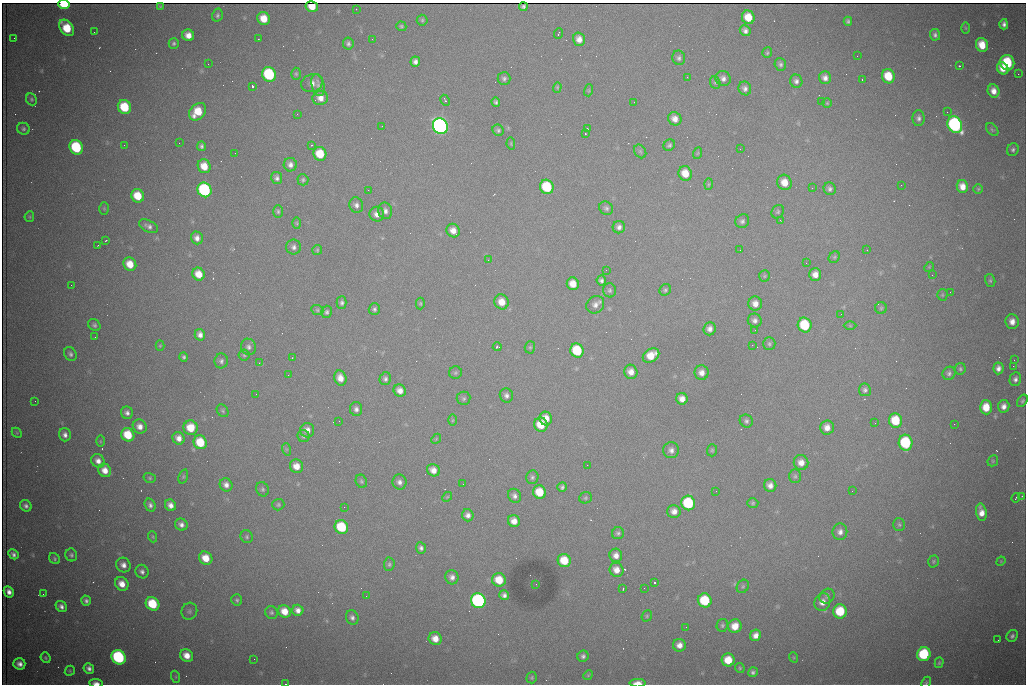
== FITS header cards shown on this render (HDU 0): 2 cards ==
NAXIS1  =                 1024 /fastest changing axis
NAXIS2  =                  682 /next to fastest changing axis

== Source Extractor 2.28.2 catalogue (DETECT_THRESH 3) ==
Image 1024 x 682 px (HDU 0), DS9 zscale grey, 1 PNG px = 1 image px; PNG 1028 x 686 px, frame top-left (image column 1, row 682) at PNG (2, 3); each listed source drawn as its Kron ellipse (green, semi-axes under 4 px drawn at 4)
Background 3000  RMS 34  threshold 103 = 3 sigma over >= 5 px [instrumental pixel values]
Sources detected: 337; all 337 listed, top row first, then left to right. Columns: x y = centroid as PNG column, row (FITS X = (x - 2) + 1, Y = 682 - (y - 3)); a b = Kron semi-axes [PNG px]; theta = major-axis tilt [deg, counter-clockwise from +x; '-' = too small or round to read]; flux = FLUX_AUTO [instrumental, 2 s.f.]
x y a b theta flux
64 4 6 4 -1 1.1e+05
161 6 3 3 - 2.9e+03
312 6 6 5 - 3.0e+04
523 7 4 4 - 3.5e+03
356 9 2 2 - 1.5e+03
217 15 6 5 - 5.0e+03
748 17 7 6 - 4.3e+04
264 18 7 6 - 3.8e+04
422 20 5 5 - 3.9e+03
848 21 4 4 - 4.8e+03
1004 24 5 4 - 8.5e+03
401 26 5 4 - 3.6e+03
67 28 9 6 -51 7.3e+04
966 28 6 4 -88 2.8e+03
745 31 6 5 - 9.2e+03
94 32 2 2 - 1.1e+03
558 34 5 2 - 3.4e+03
188 35 6 5 - 2.0e+04
935 35 6 5 - 6.9e+03
14 38 2 2 - 1.3e+03
258 39 2 2 - 1.3e+03
372 39 2 2 - 1.1e+03
579 39 7 6 - 1.7e+04
174 43 5 5 - 4.9e+03
348 44 6 5 - 5.7e+03
982 45 7 6 - 4.3e+04
767 53 5 5 - 3.6e+03
857 56 3 2 - 2.0e+03
679 58 7 6 - 6.7e+03
415 62 5 5 - 9.1e+03
1007 63 8 7 - 1.3e+05
208 64 3 2 - 3.0e+03
780 64 6 5 - 6.0e+03
959 66 3 3 - 3.7e+03
1003 68 6 5 - 2.5e+04
269 74 7 6 - 2.2e+05
296 74 6 5 - 3.9e+03
1018 74 2 2 - 1.4e+04
888 76 7 6 - 6.2e+04
687 77 2 2 - 1.8e+03
504 78 6 6 - 6.8e+03
723 78 8 7 - 1.1e+04
825 78 6 6 - 1.3e+04
862 79 3 2 - 5.6e+03
796 81 6 6 - 8.3e+03
312 83 11 8 20 1.6e+04
715 83 6 5 - 4.0e+03
318 85 11 6 -76 8.1e+03
252 86 3 3 - 1.0e+05
557 87 5 4 - 2.9e+03
745 88 7 6 - 8.8e+03
589 90 6 4 73 2.8e+03
993 91 7 5 -65 1.8e+04
320 98 8 7 - 1.9e+04
31 99 6 5 - 4.2e+03
445 100 6 3 -63 3.0e+03
821 101 2 2 - 1.2e+03
496 102 4 4 - 4.9e+03
634 102 2 2 - 1.1e+03
827 103 5 5 - 2.9e+03
124 107 7 6 - 9.1e+04
197 112 10 7 47 5.9e+04
947 112 2 2 - 3.1e+03
297 114 3 2 - 2.7e+03
919 118 8 6 -90 7.6e+03
675 119 7 6 - 1.8e+04
955 125 8 7 - 5.4e+05
382 126 2 2 - 1.6e+03
440 126 8 7 - 1.2e+06
23 129 6 6 - 5.6e+03
587 129 2 2 - 4.4e+03
498 130 6 5 - 5.2e+03
992 130 7 5 -48 4.3e+03
585 134 2 2 - 2.0e+03
179 143 2 2 - 3.8e+03
511 144 6 4 -80 2.7e+03
124 145 3 2 - 2.0e+03
311 145 3 2 - 2.6e+03
669 145 6 5 - 5.0e+03
201 146 5 4 - 5.6e+03
76 147 7 6 - 1.7e+05
740 149 2 2 - 2.8e+03
1013 150 6 5 - 6.0e+03
640 151 7 5 -56 4.4e+03
235 153 2 2 - 1.2e+03
698 153 6 3 70 2.6e+03
320 154 7 6 - 6.1e+04
290 165 7 6 - 1.1e+04
204 166 7 6 - 3.7e+04
685 173 7 6 - 3.7e+04
277 178 6 5 - 7.3e+03
303 180 6 5 - 4.5e+03
784 182 8 7 - 3.1e+04
708 184 6 4 88 3.0e+03
901 185 3 2 - 1.7e+03
962 186 6 5 - 2.3e+04
547 187 7 6 - 1.2e+05
812 188 2 2 - 3.3e+03
830 189 6 5 - 7.0e+03
978 189 5 5 - 3.1e+03
204 190 7 7 - 3.4e+05
368 190 2 2 - 8.5e+03
138 196 7 6 - 5.4e+04
356 205 8 6 -69 9.7e+03
104 208 6 5 - 3.5e+03
606 208 7 6 - 6.0e+03
278 211 6 5 - 4.5e+03
385 211 8 7 - 1.1e+04
778 212 7 6 - 4.4e+03
377 214 7 7 - 1.6e+04
29 217 5 4 - 2.9e+03
780 220 3 2 - 2.4e+03
742 221 7 6 - 7.0e+03
297 223 6 4 -88 2.7e+03
148 226 10 6 -27 9.2e+03
619 227 6 6 - 9.4e+03
453 231 7 6 - 1.8e+04
197 238 6 6 - 1.3e+04
106 240 3 2 - 1.8e+03
98 245 3 2 - 1.4e+03
294 247 7 7 - 8.7e+03
317 250 5 5 - 3.2e+03
740 250 2 2 - 1.2e+03
867 250 2 2 - 1.1e+03
834 257 6 5 - 3.6e+03
488 260 3 3 - 2.5e+03
806 263 2 2 - 1.2e+03
130 264 7 6 - 3.7e+04
929 267 5 4 - 2.5e+03
606 270 2 2 - 1.1e+03
199 274 6 6 - 3.4e+04
815 274 6 6 - 1.8e+04
932 275 2 2 - 1.1e+03
764 276 6 5 - 3.4e+03
601 280 5 4 - 6.6e+03
990 280 6 5 - 4.1e+03
573 284 6 6 - 2.9e+04
71 285 2 2 - 6.9e+03
610 290 7 6 - 5.4e+03
665 290 6 5 - 4.3e+03
950 292 2 2 - 1.0e+03
942 295 5 5 - 3.1e+03
502 302 7 7 - 3.0e+04
342 303 6 5 - 6.0e+03
420 303 6 4 -90 3.3e+03
755 304 7 6 - 1.8e+04
595 305 9 8 - 1.4e+04
881 308 6 6 - 5.2e+03
374 309 6 5 - 5.5e+03
317 310 6 5 - 3.8e+03
327 312 6 5 - 5.7e+03
841 314 2 2 - 2.5e+03
755 320 7 6 - 9.1e+03
1012 322 7 6 - 1.8e+04
94 325 7 5 -47 5.3e+03
805 325 7 7 - 1.2e+05
850 326 6 4 -1 3.0e+03
710 329 6 6 - 1.2e+04
755 330 2 2 - 1.6e+03
200 335 6 5 - 1.2e+04
95 337 2 2 - 1.1e+03
769 344 6 6 - 5.0e+03
752 345 2 2 - 4.5e+03
160 346 5 4 - 2.7e+03
249 347 8 7 - 8.3e+03
497 347 4 3 - 5.6e+03
530 347 6 5 - 3.9e+03
577 350 7 6 - 1.1e+05
70 354 7 6 - 6.9e+03
244 355 5 5 - 3.9e+03
651 355 9 6 33 4.1e+04
184 357 4 4 - 4.9e+03
292 358 2 2 - 1.4e+03
1014 360 3 2 - 2.5e+03
221 361 7 6 - 7.6e+03
259 363 3 3 - 2.8e+03
1013 366 2 2 - 1.7e+04
998 368 6 5 - 1.1e+04
960 369 6 5 - 4.2e+03
631 372 7 6 - 1.8e+04
455 373 6 6 - 4.2e+03
701 373 7 7 - 1.5e+04
949 373 7 6 - 6.9e+03
288 375 2 2 - 1.7e+03
340 378 8 6 -72 2.2e+04
385 379 6 5 - 6.5e+03
1015 379 7 5 78 8.4e+03
865 390 6 6 - 6.4e+03
400 391 6 5 - 1.6e+04
256 394 3 2 - 1.8e+03
506 395 7 6 - 8.8e+03
464 398 7 7 - 5.4e+03
682 399 6 5 - 1.7e+04
35 401 3 2 - 1.6e+03
1022 401 7 4 58 4.3e+03
1004 406 6 5 - 1.3e+04
986 407 7 6 - 4.4e+04
356 409 7 6 - 8.6e+03
223 411 7 5 -54 3.9e+03
127 413 6 6 - 8.6e+03
546 418 7 6 - 2.7e+04
452 420 6 4 89 2.7e+03
895 420 7 6 - 7.7e+04
339 421 2 2 - 1.2e+03
746 421 7 6 - 6.1e+03
875 423 3 2 - 1.9e+03
954 424 2 2 - 9.5e+03
541 425 7 6 - 5.0e+04
140 427 7 6 - 1.6e+04
827 427 7 7 - 1.8e+04
191 428 7 7 - 5.0e+04
307 430 7 7 - 1.7e+04
17 433 6 4 -46 3.0e+03
65 435 6 5 - 1.1e+04
128 435 7 6 - 6.5e+04
304 436 6 6 - 5.4e+03
179 438 6 6 - 1.6e+04
436 439 6 4 47 2.5e+03
100 441 6 4 -90 3.0e+03
200 442 7 6 - 6.7e+04
906 443 8 7 - 1.8e+05
286 449 6 4 -71 3.2e+03
671 450 8 8 - 1.2e+04
712 450 6 5 - 3.7e+03
98 461 7 6 - 1.5e+04
993 461 6 5 - 3.1e+03
801 463 7 7 - 2.0e+04
587 465 2 2 - 5.3e+03
296 466 7 6 - 2.5e+04
105 470 7 6 - 2.3e+04
433 470 6 6 - 1.8e+04
183 476 7 4 71 3.4e+03
795 476 7 6 - 4.9e+03
532 477 7 6 - 5.8e+03
150 478 6 5 - 3.6e+03
361 481 7 5 -65 4.2e+03
400 482 7 7 - 1.0e+04
463 484 2 2 - 1.2e+03
226 485 7 6 - 1.3e+04
770 485 6 6 - 1.3e+04
562 487 5 4 - 5.6e+03
262 489 7 6 - 5.3e+03
716 491 2 2 - 2.2e+03
852 491 2 2 - 1.6e+03
540 492 7 6 - 5.7e+04
515 496 7 6 - 9.1e+03
1022 496 3 3 - 1.8e+03
447 497 5 4 - 2.5e+03
586 498 6 5 - 3.8e+03
1016 498 5 2 - 3.1e+03
688 503 7 7 - 1.7e+05
753 503 5 4 - 3.5e+03
150 505 7 5 -70 7.5e+03
170 505 6 5 - 1.4e+04
278 505 6 5 - 4.1e+03
26 506 6 5 - 8.2e+03
344 507 2 2 - 3.9e+03
674 511 6 6 - 1.4e+04
981 512 9 5 -79 2.0e+04
468 515 6 5 - 1.0e+04
514 521 6 5 - 2.0e+04
181 525 6 6 - 1.0e+04
899 525 6 6 - 4.6e+03
341 527 7 6 - 1.1e+05
840 532 8 7 - 1.2e+04
618 533 6 6 - 5.3e+03
153 537 5 4 - 2.8e+03
247 537 6 6 - 4.5e+03
421 548 6 5 - 6.5e+03
13 554 5 4 - 8.3e+03
71 555 6 6 - 5.1e+03
616 555 7 6 - 1.6e+04
206 558 7 6 - 3.9e+04
55 559 6 5 - 4.0e+03
564 560 7 6 - 5.7e+04
933 561 6 5 - 3.7e+03
1001 561 5 4 - 2.4e+03
389 564 7 5 86 4.7e+03
123 565 8 7 - 1.4e+04
616 570 7 6 - 2.0e+04
142 572 7 6 - 8.6e+03
452 577 7 6 - 1.1e+04
499 580 7 6 - 4.9e+04
654 583 3 3 - 1.0e+05
122 584 7 6 - 2.5e+04
536 584 2 2 - 1.3e+03
743 586 7 5 58 4.2e+03
644 588 2 2 - 1.1e+03
623 589 3 2 - 2.4e+03
9 592 6 4 -63 1.3e+04
43 594 2 2 - 3.0e+03
504 595 5 4 - 8.0e+03
366 596 2 2 - 9.9e+02
827 596 8 6 45 6.4e+03
237 600 6 5 - 4.4e+03
705 600 7 7 - 1.1e+05
86 601 5 4 - 6.7e+03
478 601 7 7 - 5.5e+05
822 602 9 8 - 2.1e+04
152 604 7 6 - 9.8e+04
61 606 6 5 - 9.6e+03
298 610 5 5 - 1.3e+04
189 611 8 8 - 7.1e+03
285 611 7 6 - 3.2e+04
840 611 7 6 - 8.5e+04
271 613 6 6 - 5.0e+03
647 616 6 5 - 3.1e+03
352 617 7 6 - 7.9e+03
722 625 6 5 - 4.7e+03
735 626 7 6 - 3.0e+04
686 627 2 2 - 9.2e+02
756 635 6 5 - 1.5e+04
1012 636 6 5 - 6.8e+03
435 639 7 6 - 2.5e+04
998 640 2 2 - 1.3e+03
679 645 6 6 - 1.6e+04
924 654 7 6 - 1.6e+05
187 655 7 6 - 2.6e+04
583 656 6 5 - 6.6e+03
118 657 7 6 - 3.3e+05
793 657 5 3 - 2.3e+03
46 658 5 5 - 3.3e+03
254 659 2 2 - 5.4e+03
728 660 6 6 - 4.8e+04
939 663 5 4 - 3.4e+03
19 664 6 5 - 1.4e+04
89 668 5 5 - 9.2e+03
740 668 5 4 - 3.1e+03
70 671 5 4 - 3.3e+03
753 672 5 4 - 5.8e+03
588 675 5 4 - 2.6e+03
176 677 6 4 -72 2.8e+03
532 678 6 5 - 3.5e+03
96 683 7 3 -4 1.1e+04
638 683 8 4 0 2.3e+04
926 683 6 4 64 3.2e+03
285 684 3 2 - 2.0e+03
At the frame edge (FLAGS 8, measured only in part): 5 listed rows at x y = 64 4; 96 683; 638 683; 926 683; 285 684

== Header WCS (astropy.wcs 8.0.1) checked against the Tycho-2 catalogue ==
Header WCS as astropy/WCSLIB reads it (CRVAL/CRPIX/CD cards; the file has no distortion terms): RA---TAN/DEC--TAN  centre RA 07:09:18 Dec +30:56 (107.33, +30.93 deg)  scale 1.44 arcsec/px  FOV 24.5' x 16.3'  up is -93 deg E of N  parity flipped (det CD > 0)
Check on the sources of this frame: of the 60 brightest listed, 3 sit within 2.2 arcsec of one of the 9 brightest Tycho-2 stars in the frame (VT <= 12.48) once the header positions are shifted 0.77 arcsec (0.04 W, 0.77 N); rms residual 1.08 arcsec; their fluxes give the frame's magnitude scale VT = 25.96 - 2.5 log10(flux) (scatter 0.13 mag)
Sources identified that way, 3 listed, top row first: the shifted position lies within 2.2 arcsec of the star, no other Tycho-2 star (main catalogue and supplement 1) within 4.4 arcsec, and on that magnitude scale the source's flux lands within +1.5 / -3 mag of the star's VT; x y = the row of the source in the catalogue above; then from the Tycho-2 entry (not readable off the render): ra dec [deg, ICRS J2000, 3 dp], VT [Tycho-2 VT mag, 2 dp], TYC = Tycho-2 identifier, HIP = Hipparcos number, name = IAU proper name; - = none
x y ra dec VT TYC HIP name
440 126 107.226 +30.900 10.76 2438-883-1 - -
204 190 107.261 +30.807 12.26 2438-856-1 - -
478 601 107.445 +30.924 11.38 2438-1056-1 - -